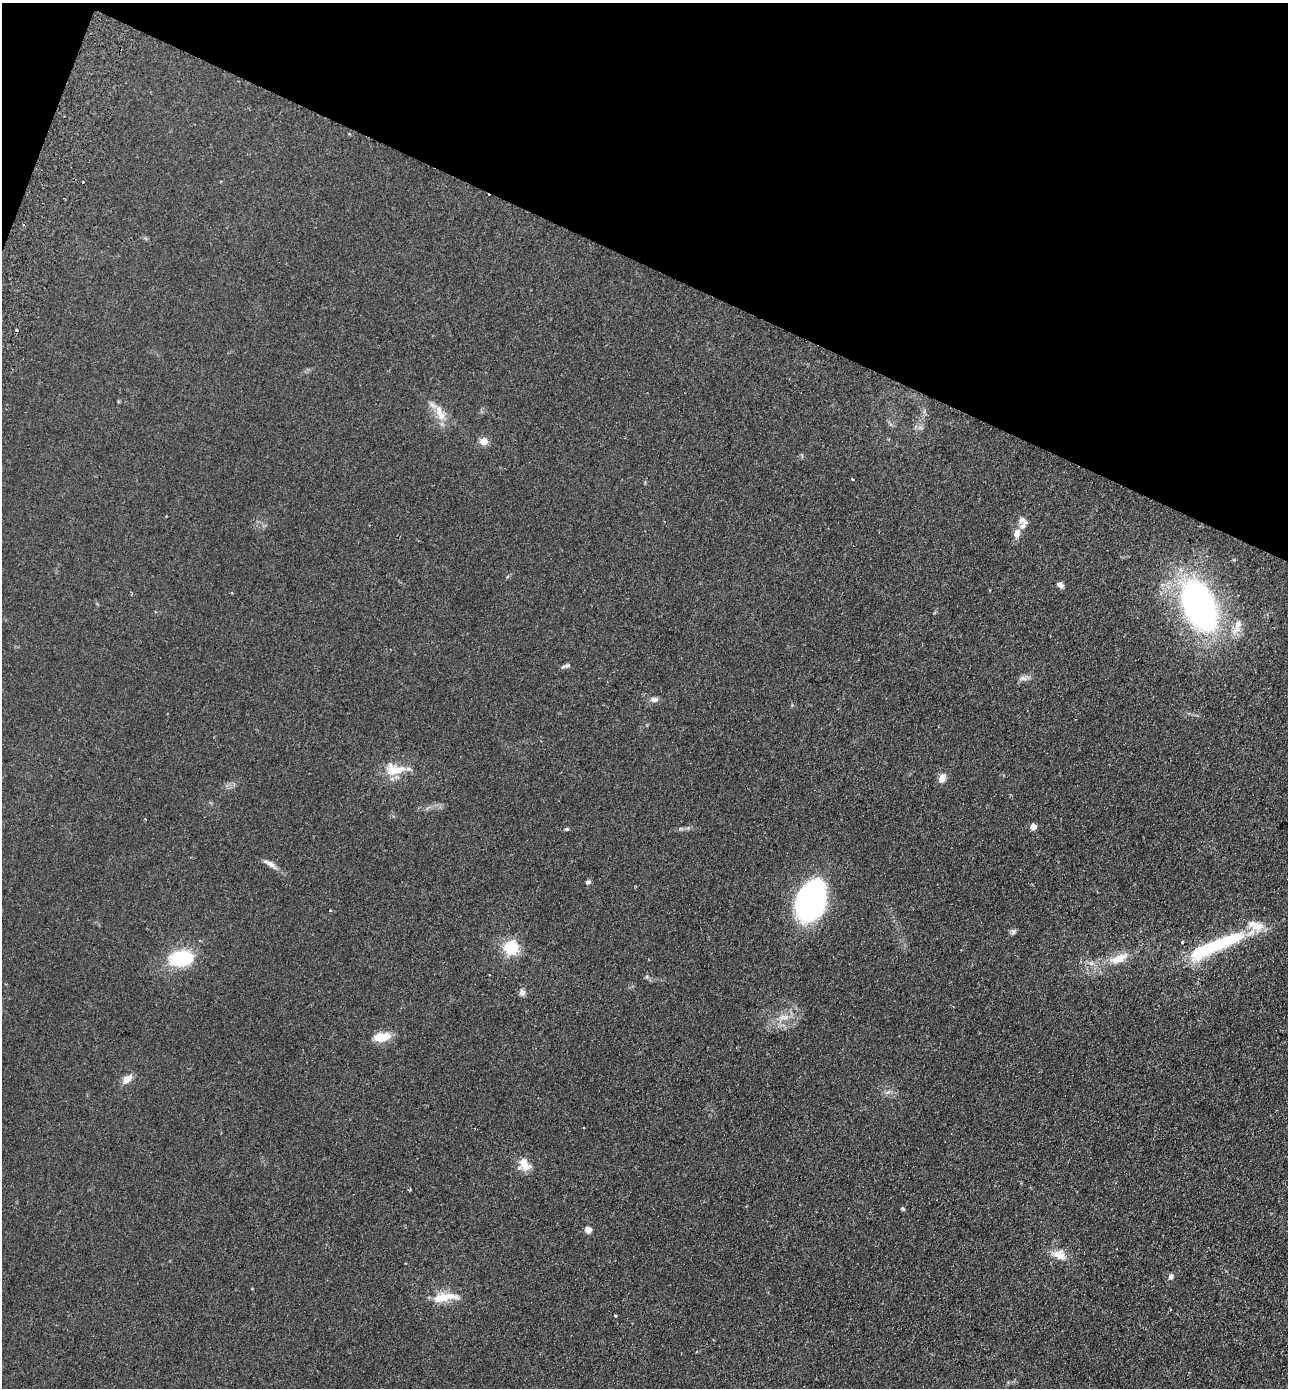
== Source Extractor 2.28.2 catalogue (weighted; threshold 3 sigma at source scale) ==
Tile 2 of 4 x 4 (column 2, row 1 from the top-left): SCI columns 1613-2898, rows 4182-5567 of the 5664 x 5594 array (HDU 1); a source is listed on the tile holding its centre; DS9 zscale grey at full resolution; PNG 1290 x 1390 px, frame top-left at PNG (2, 3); no overlay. Shown black and unused: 20% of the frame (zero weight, under 2 of 3 exposures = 3% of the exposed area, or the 3 px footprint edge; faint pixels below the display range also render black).
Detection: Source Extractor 2.28.2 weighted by HDU 2 'WHT'; one run over the whole footprint, this tile lists its part. Background 0.142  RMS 0.011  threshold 0.0517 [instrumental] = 3 sigma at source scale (4.5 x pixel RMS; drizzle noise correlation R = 1.50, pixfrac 1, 0.05/0.05 arcsec/px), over >= 5 px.
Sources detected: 51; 1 inside a brighter object's white glare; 3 cosmic-ray / hot-pixel residue — not listed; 6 inside a brighter listed object's ellipse — not listed separately; the other 41 listed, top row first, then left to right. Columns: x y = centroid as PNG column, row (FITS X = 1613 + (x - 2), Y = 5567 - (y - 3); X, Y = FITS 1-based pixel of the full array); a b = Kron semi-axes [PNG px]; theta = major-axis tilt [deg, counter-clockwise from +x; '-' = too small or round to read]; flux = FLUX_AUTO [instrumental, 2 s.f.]
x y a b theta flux
83 182 3 3 - 3.6
441 415 18 10 -61 15
483 441 9 9 - 8.3
852 479 3 3 - 2.1
166 516 2 2 - 0.98
1024 521 15 7 -23 5.5
1017 534 11 8 74 7.9
1060 585 8 6 -41 4.5
232 593 4 3 - 0.85
1199 606 45 26 -67 400
1238 626 25 9 71 13
566 666 12 5 14 3.1
1023 678 11 6 -5 4.4
654 699 10 7 -14 4.6
393 771 27 14 -60 19
942 778 9 6 63 10
145 819 3 2 - 1.1
1033 827 4 4 - 14
567 829 5 4 - 1.4
270 863 18 6 -29 6.7
588 882 6 5 - 2.3
811 901 38 25 68 240
1014 931 9 5 62 2.7
1182 942 3 3 - 5
1219 944 52 12 21 98
511 948 6 6 - 230
181 958 18 11 2 86
1118 959 28 11 21 21
490 974 3 3 - 2.7
522 992 8 7 - 3.7
784 1017 16 6 4 8.7
381 1037 18 9 7 22
127 1079 11 7 41 10
525 1165 16 11 -49 15
410 1190 3 3 - 1.5
903 1209 5 4 - 1.8
588 1230 6 6 - 7.9
1059 1255 23 10 -23 13
1171 1276 8 5 88 3.3
444 1297 39 10 3 23
615 1315 3 3 - 2.7